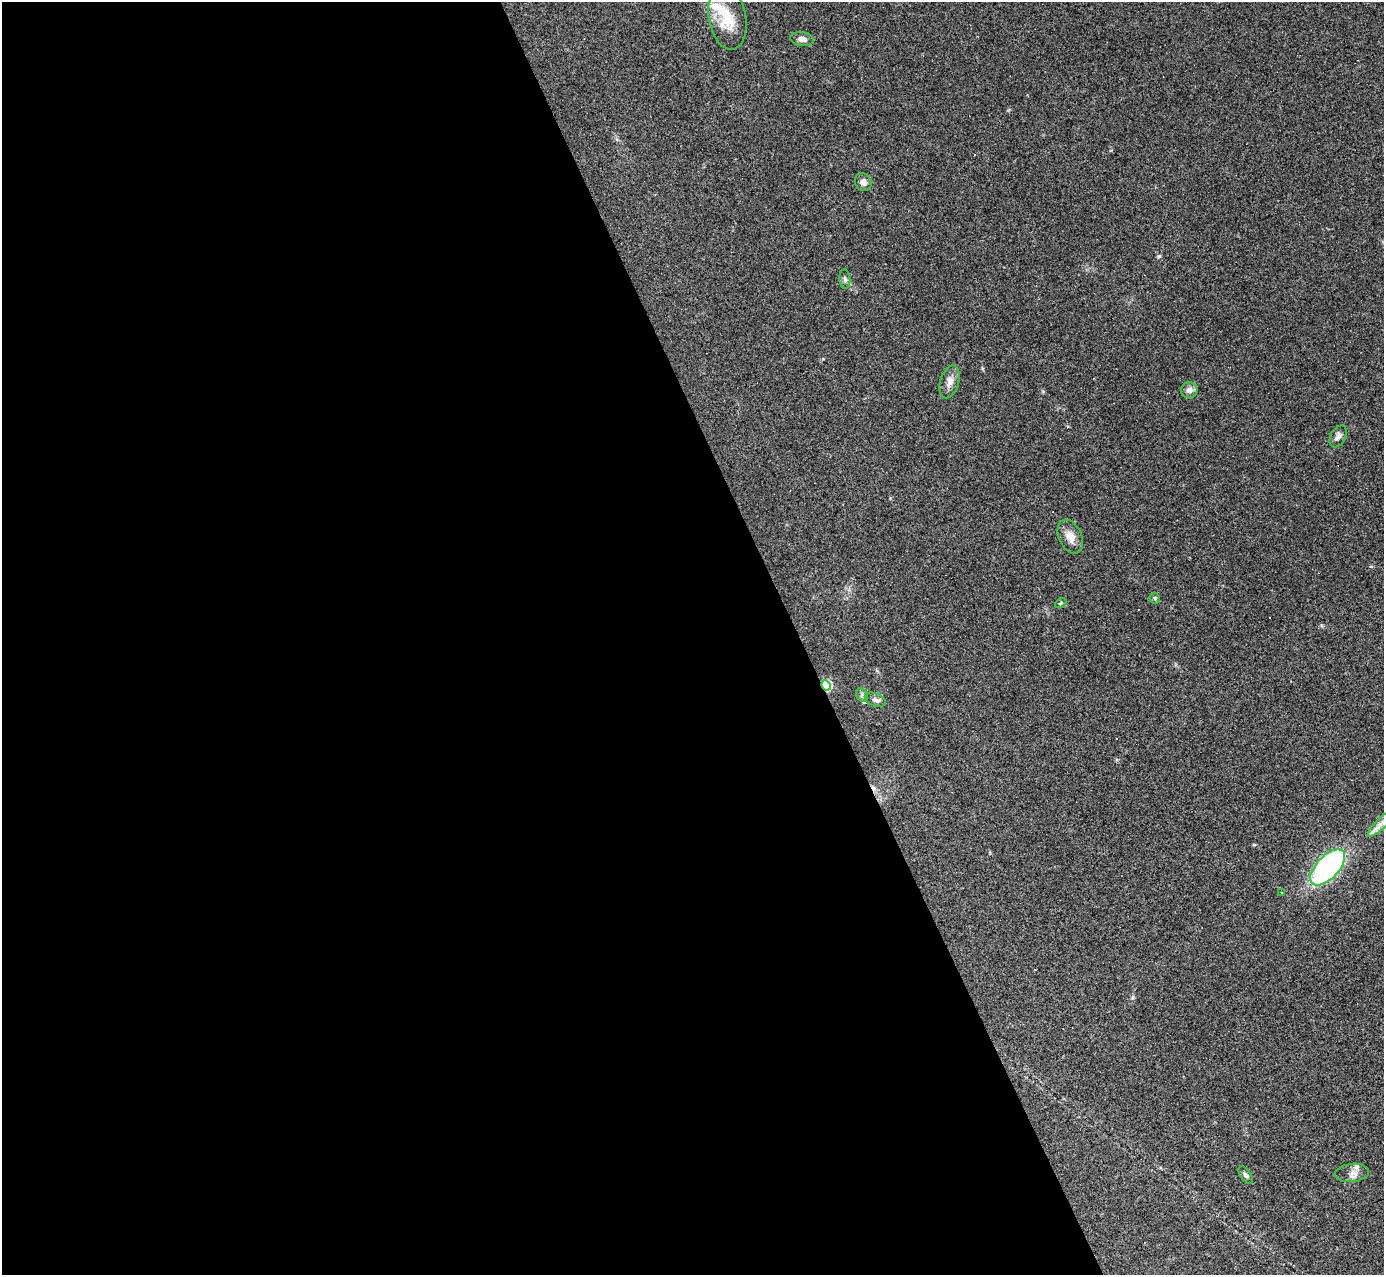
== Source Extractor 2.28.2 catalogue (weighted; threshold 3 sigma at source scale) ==
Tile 9 of 4 x 4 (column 1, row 3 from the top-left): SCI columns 1-1382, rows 1551-2823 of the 5529 x 5516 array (HDU 1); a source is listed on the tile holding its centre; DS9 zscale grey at full resolution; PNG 1386 x 1277 px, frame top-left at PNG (2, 2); each listed source drawn as its Kron ellipse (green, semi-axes under 4 px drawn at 4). Shown black and unused: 58% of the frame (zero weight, under 3 of 4 exposures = <1% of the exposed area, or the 3 px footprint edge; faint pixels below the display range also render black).
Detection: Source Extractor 2.28.2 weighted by HDU 2 'WHT'; one run over the whole footprint, this tile lists its part. Background 0.0847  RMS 0.0056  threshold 0.0253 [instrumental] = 3 sigma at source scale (4.5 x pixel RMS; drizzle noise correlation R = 1.50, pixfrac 1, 0.05/0.05 arcsec/px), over >= 5 px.
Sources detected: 25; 5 cosmic-ray / hot-pixel residue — neither listed nor drawn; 2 inside a brighter listed object's ellipse — not listed separately; the other 18 listed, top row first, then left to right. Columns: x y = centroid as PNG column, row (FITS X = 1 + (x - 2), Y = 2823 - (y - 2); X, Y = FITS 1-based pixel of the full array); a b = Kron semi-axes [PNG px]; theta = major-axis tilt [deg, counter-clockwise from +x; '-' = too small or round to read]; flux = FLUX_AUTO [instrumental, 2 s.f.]
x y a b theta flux
727 17 32 18 -80 16
802 39 12 7 -9 2.7
863 182 9 8 - 2.6
845 279 10 5 -85 1.4
950 382 17 9 74 4.3
1189 390 8 8 - 2.9
1338 436 12 7 61 2.5
1070 537 18 11 -65 5.6
1155 598 6 5 - 0.75
1061 603 6 4 34 0.69
826 685 5 4 - 46
862 695 7 5 -62 1.2
875 700 11 6 -22 1.7
1381 824 17 5 45 3.7
1328 867 22 11 47 120
1281 892 3 2 - 0.58
1352 1173 17 9 7 4.1
1246 1175 10 5 -55 1.3
Overlapping masked pixels (flux is a lower limit): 1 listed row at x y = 826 685